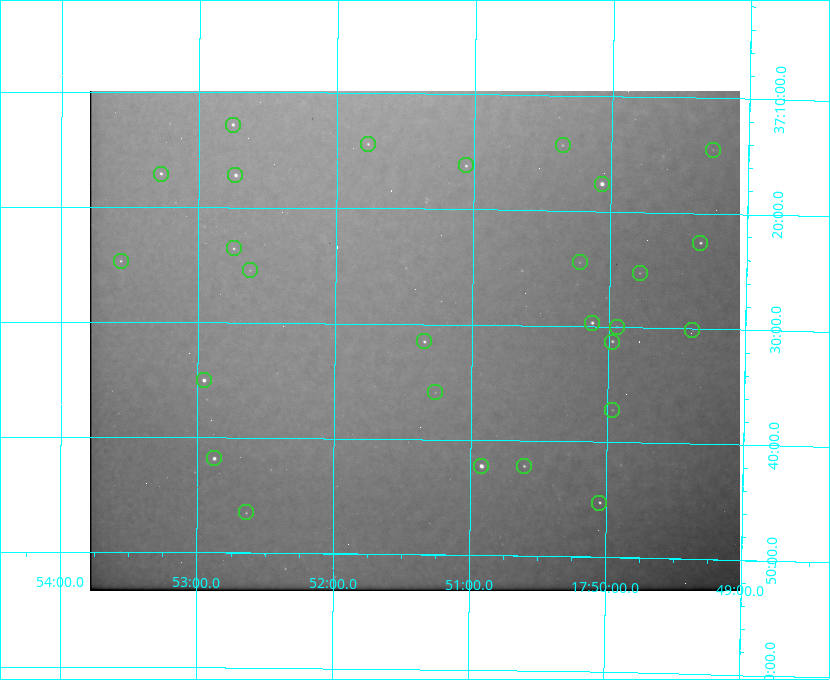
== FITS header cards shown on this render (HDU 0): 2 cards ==
NAXIS1  =                  650 / Width of table row in bytes
NAXIS2  =                  500 / Number of rows in table

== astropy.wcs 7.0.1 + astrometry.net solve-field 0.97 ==
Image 650 x 500 px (HDU 0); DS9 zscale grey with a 90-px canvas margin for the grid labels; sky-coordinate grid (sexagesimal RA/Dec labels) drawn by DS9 from the SOLVED WCS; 27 Tycho-2 reference stars matched to detected sources circled (green)
Header WCS: none
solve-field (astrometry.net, Tycho-2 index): SOLVED blind (the file carries no WCS)
Solved WCS: RA---TAN-SIP/DEC--TAN-SIP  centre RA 17:51:25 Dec +37:31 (267.85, +37.52 deg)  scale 5.21 arcsec/px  FOV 56.5' x 43.4'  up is +179 deg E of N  parity flipped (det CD > 0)
(file carries no celestial WCS; the grid is the blind solution)
Tycho-2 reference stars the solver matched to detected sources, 27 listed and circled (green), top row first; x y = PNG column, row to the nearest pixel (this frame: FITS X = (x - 90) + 1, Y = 500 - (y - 94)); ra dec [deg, ICRS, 3 dp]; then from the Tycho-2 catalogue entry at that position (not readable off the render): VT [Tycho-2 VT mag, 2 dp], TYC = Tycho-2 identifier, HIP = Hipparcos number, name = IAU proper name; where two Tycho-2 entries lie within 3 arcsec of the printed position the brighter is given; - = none
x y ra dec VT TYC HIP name
233 128 268.189 +37.213 9.71 2620-542-1 - -
368 147 267.943 +37.240 10.39 2620-505-1 - -
563 148 267.589 +37.238 11.09 2619-212-1 - -
713 153 267.316 +37.242 12.03 2619-611-1 - -
466 168 267.764 +37.270 10.17 2620-784-1 - -
161 177 268.319 +37.285 9.88 2620-536-1 - -
235 178 268.183 +37.286 8.98 2620-786-1 87506 -
602 187 267.517 +37.293 8.96 2619-379-1 - -
700 246 267.335 +37.377 10.60 2619-634-1 - -
234 251 268.186 +37.393 10.44 2620-175-1 - -
121 264 268.392 +37.412 10.60 2620-800-1 - -
580 265 267.555 +37.408 11.50 2619-358-1 - -
250 273 268.156 +37.424 11.25 2620-712-1 - -
640 276 267.445 +37.422 11.17 2619-451-1 - -
592 326 267.531 +37.495 10.07 2619-274-1 - -
617 330 267.485 +37.500 11.33 2619-40-1 - -
692 333 267.347 +37.503 12.15 3088-638-1 - -
424 344 267.836 +37.525 9.96 3089-889-1 - -
612 345 267.494 +37.522 10.35 3088-270-1 - -
204 383 268.239 +37.584 8.64 3089-755-1 - -
435 395 267.815 +37.598 11.54 3089-1081-1 - -
612 413 267.491 +37.621 11.40 3088-1284-1 - -
214 461 268.219 +37.697 8.93 3089-671-1 - -
481 469 267.730 +37.705 8.13 3089-1203-1 87349 -
524 469 267.652 +37.703 11.04 3089-693-1 - -
599 506 267.512 +37.755 10.10 3089-2332-1 - -
246 515 268.159 +37.775 11.22 3089-2245-1 - -